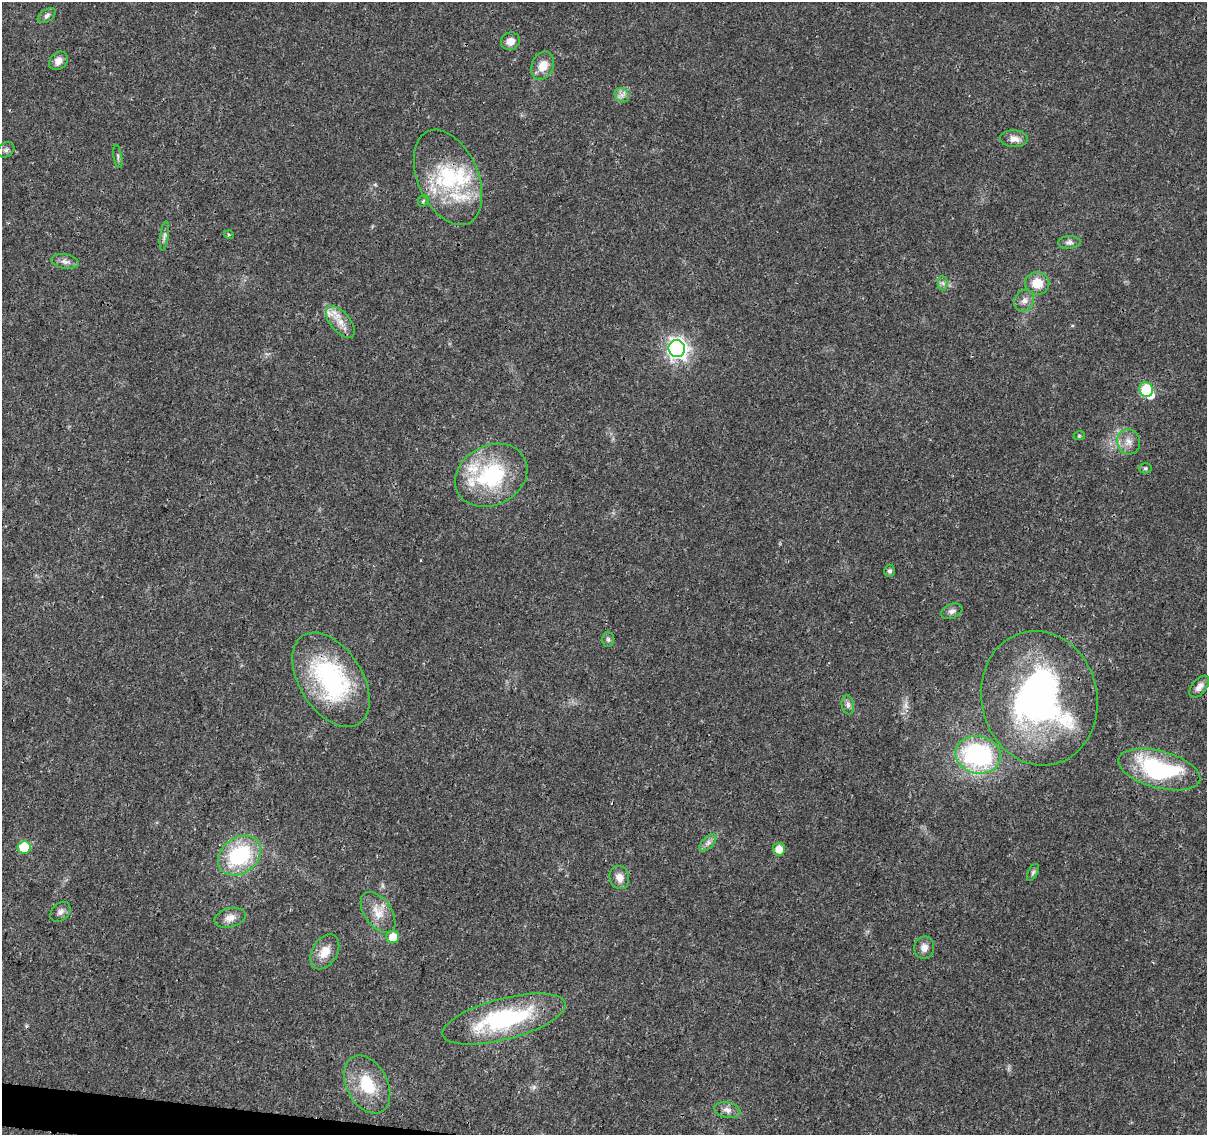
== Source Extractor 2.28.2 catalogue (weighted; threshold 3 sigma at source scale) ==
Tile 7 of 4 x 4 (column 3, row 2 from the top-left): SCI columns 2413-3617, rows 2493-3625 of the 4833 x 5042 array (HDU 1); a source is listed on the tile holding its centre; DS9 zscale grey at full resolution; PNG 1209 x 1137 px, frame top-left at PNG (2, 2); each listed source drawn as its Kron ellipse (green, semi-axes under 4 px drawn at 4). Shown black and unused: <1% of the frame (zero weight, under 3 of 4 exposures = <1% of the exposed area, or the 3 px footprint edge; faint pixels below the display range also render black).
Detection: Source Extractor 2.28.2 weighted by HDU 2 'WHT'; one run over the whole footprint, this tile lists its part. Background 0.024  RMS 0.002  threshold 0.00914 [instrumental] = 3 sigma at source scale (4.5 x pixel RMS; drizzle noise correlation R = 1.50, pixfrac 1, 0.0396/0.0396 arcsec/px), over >= 5 px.
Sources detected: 54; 1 inside a brighter object's white glare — neither listed nor drawn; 5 inside a brighter listed object's ellipse — not listed separately; the other 48 listed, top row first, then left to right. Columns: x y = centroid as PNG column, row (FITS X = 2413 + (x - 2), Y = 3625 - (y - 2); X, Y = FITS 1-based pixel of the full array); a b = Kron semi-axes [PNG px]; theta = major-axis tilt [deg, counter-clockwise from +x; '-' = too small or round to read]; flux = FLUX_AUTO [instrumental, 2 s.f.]
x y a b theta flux
47 16 10 6 33 0.61
510 41 9 8 - 1.7
58 61 10 8 47 1.4
543 66 14 11 68 2.9
622 95 8 6 -44 0.81
1014 139 14 8 -3 1.5
6 150 9 7 39 0.69
118 157 12 3 -81 0.43
448 177 50 30 -66 19
423 201 6 5 - 0.43
229 235 5 3 - 0.22
164 236 14 4 82 0.68
1069 242 11 6 3 0.75
65 262 14 7 -9 1.1
943 283 7 5 -88 0.54
1037 283 12 11 - 3.6
1024 301 11 9 58 1.4
340 322 19 9 -49 2.6
677 349 8 8 - 98
1146 389 7 7 - 11
1079 436 6 3 19 0.24
1129 442 13 11 -74 1.8
1145 468 7 5 2 0.39
491 475 38 30 27 19
890 571 6 5 - 0.52
952 611 11 7 21 0.85
608 639 7 6 - 0.5
331 680 52 31 -58 30
1199 687 13 7 50 1.2
1039 698 68 58 -77 71
848 705 10 6 -80 0.72
978 755 23 18 -13 28
1159 769 42 18 -15 24
708 843 11 5 45 0.8
24 847 6 6 - 8.7
779 849 6 6 - 2.5
239 856 23 18 35 16
1033 872 9 5 63 0.42
619 878 12 9 -76 1.7
60 912 11 8 44 0.92
378 912 23 13 -55 3.3
230 918 16 9 15 1.7
393 937 6 6 - 3.7
924 948 11 10 - 1.4
325 952 19 12 59 2.8
504 1019 63 20 15 25
367 1085 31 20 -62 8.6
727 1110 13 7 -11 1.2
Overlapping masked pixels (flux is a lower limit): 3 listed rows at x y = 448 177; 1039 698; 504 1019